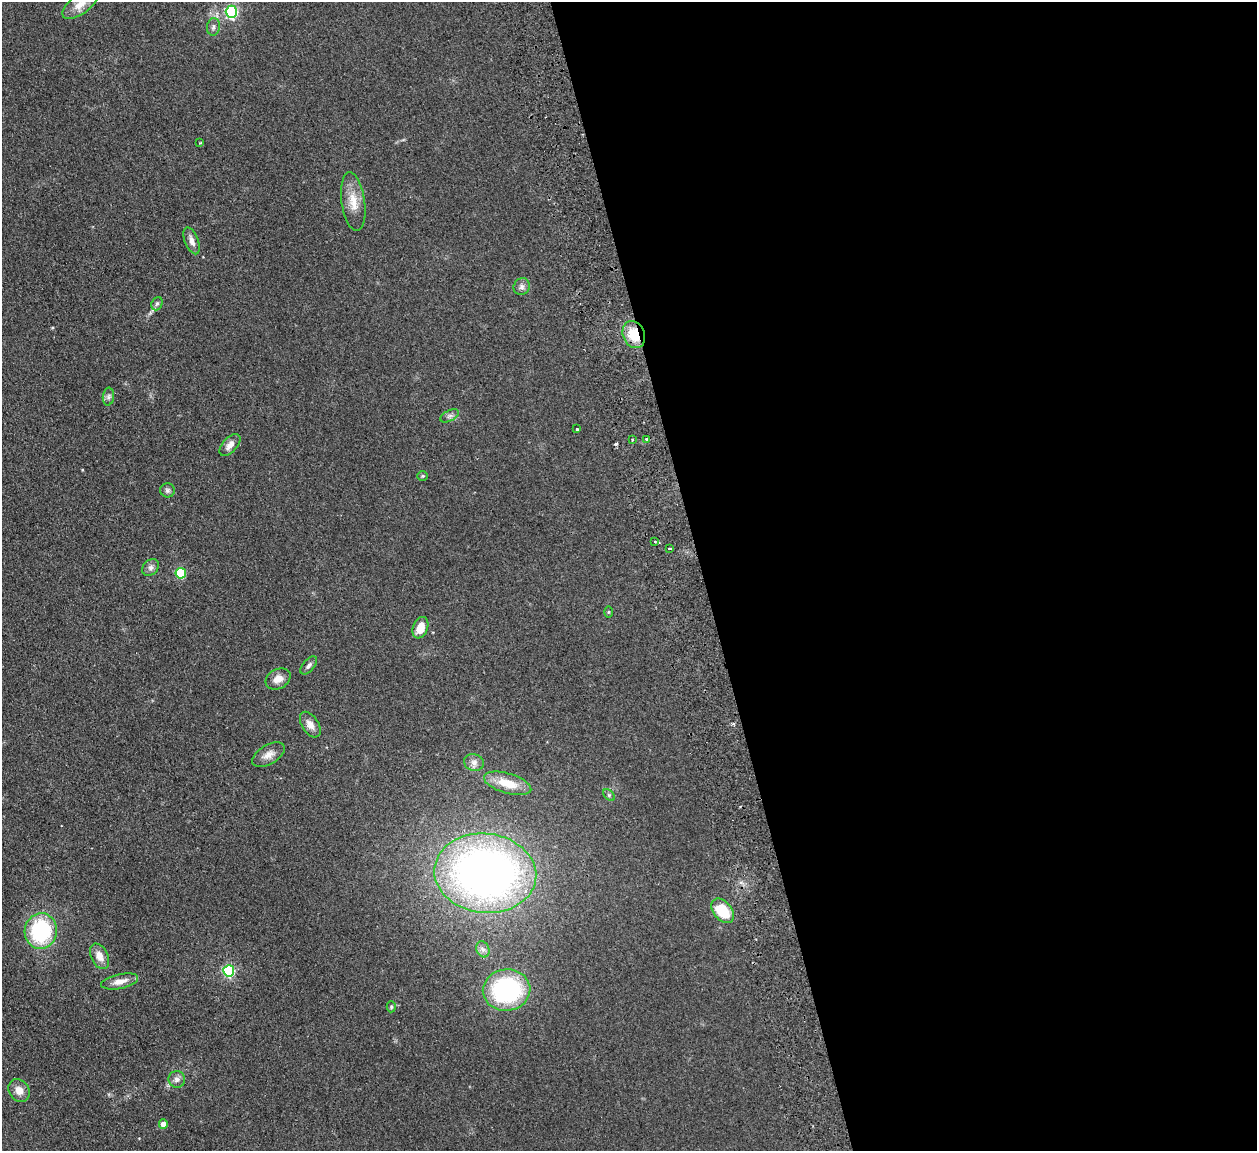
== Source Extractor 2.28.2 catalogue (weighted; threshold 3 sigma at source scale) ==
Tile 8 of 4 x 4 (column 4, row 2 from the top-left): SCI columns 3822-5076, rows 2458-3606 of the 5132 x 5031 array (HDU 1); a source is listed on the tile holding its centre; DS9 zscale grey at full resolution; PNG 1259 x 1153 px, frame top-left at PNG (2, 2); each listed source drawn as its Kron ellipse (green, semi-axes under 4 px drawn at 4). Shown black and unused: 44% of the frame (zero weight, under 2 of 3 exposures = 3% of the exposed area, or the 3 px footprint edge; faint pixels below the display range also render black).
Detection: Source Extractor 2.28.2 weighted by HDU 2 'WHT'; one run over the whole footprint, this tile lists its part. Background 0.136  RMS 0.011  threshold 0.0505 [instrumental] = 3 sigma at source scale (4.5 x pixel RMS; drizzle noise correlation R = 1.50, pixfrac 1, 0.05/0.05 arcsec/px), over >= 5 px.
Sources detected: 43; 1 cosmic-ray / hot-pixel residue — neither listed nor drawn; the other 42 listed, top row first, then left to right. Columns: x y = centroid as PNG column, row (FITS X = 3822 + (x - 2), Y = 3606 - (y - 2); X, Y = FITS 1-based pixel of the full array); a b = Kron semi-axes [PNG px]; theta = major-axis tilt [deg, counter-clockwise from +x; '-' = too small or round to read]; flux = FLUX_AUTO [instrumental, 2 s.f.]
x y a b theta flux
80 4 21 9 35 12
231 12 6 5 - 160
213 27 9 6 81 3.4
200 143 3 3 - 0.93
353 202 29 11 -82 18
192 241 14 6 -68 6.7
522 287 9 8 - 4
157 304 7 5 68 2.3
634 335 14 10 -66 26
108 397 9 5 84 2.9
449 416 10 5 26 3.2
577 429 3 3 - 5
633 439 3 3 - 1.6
646 439 4 3 - 2.9
230 445 13 7 47 7
422 476 5 5 - 1.4
167 490 7 7 - 2.8
655 541 3 2 - 1.9
669 548 3 3 - 3.1
151 568 9 7 45 3.8
181 573 5 5 - 59
609 612 5 4 - 1.2
420 628 11 7 69 16
309 665 11 5 49 3.5
278 679 13 9 28 9.6
310 725 14 8 -57 8.8
268 755 18 9 30 8.9
474 762 10 8 -14 5.4
508 783 24 10 -16 23
609 795 7 4 -46 2.1
485 873 51 39 -6 630
723 911 14 9 -51 38
41 931 18 16 80 95
483 949 8 6 -68 3.8
100 956 13 8 -64 10
229 971 5 5 - 130
120 981 19 7 12 9.7
507 990 24 20 7 130
391 1007 5 4 - 1.5
177 1079 8 8 - 4.8
19 1090 12 10 -56 9.5
163 1124 4 4 - 12
Overlapping masked pixels (flux is a lower limit): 1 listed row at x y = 634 335
Isophote crosses this tile's border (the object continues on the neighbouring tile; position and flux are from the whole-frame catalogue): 1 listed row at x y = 80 4